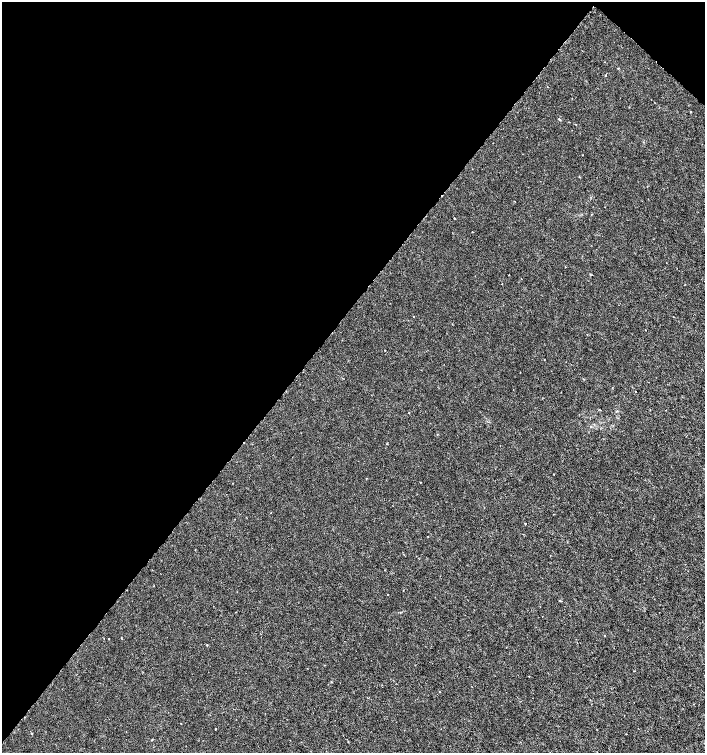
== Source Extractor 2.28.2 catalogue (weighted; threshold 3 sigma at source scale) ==
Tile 2 of 4 x 4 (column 2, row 1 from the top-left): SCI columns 1577-2981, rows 4508-6008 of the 6029 x 6009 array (HDU 1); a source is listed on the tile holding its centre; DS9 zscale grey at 2 x 2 block average (1 PNG px = mean of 2 x 2 image px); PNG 707 x 755 px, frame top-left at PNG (2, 2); no overlay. Shown black and unused: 43% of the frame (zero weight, under 3 of 6 exposures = <1% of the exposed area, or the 3 px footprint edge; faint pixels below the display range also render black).
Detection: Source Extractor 2.28.2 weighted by HDU 2 'WHT'; one run over the whole footprint, this tile lists its part. Background 3.95e-05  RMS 0.001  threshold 0.00426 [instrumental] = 3 sigma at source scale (4.09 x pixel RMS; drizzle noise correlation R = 1.36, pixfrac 0.8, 0.0396/0.0396 arcsec/px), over >= 5 px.
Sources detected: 26; all 26 listed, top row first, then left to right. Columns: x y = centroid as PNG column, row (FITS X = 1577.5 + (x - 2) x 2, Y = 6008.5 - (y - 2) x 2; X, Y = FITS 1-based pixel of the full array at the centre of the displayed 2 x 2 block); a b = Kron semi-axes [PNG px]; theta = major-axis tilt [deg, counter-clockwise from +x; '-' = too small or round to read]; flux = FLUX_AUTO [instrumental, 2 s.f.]
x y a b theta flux
618 68 2 2 - 0.13
605 75 2 2 - 0.18
547 86 2 2 - 0.081
690 112 2 2 - 0.17
559 119 3 2 - 0.18
576 125 2 2 - 0.088
583 155 2 2 - 0.068
579 176 2 2 - 0.1
455 218 2 2 - 0.15
472 232 2 2 - 0.081
673 316 2 2 - 0.086
645 330 2 2 - 0.11
409 413 2 2 - 0.11
420 482 2 2 - 0.13
525 524 2 2 - 0.38
388 595 2 2 - 0.078
559 600 2 2 - 0.3
605 635 2 2 - 0.21
108 638 2 2 - 0.098
207 645 3 2 - 0.13
529 676 3 2 - 0.098
331 682 3 2 - 0.11
215 729 3 2 - 0.11
32 734 3 2 - 0.22
626 734 2 2 - 0.099
348 742 2 2 - 0.11
Diffuse or blended objects may show on this block-average render without a row.